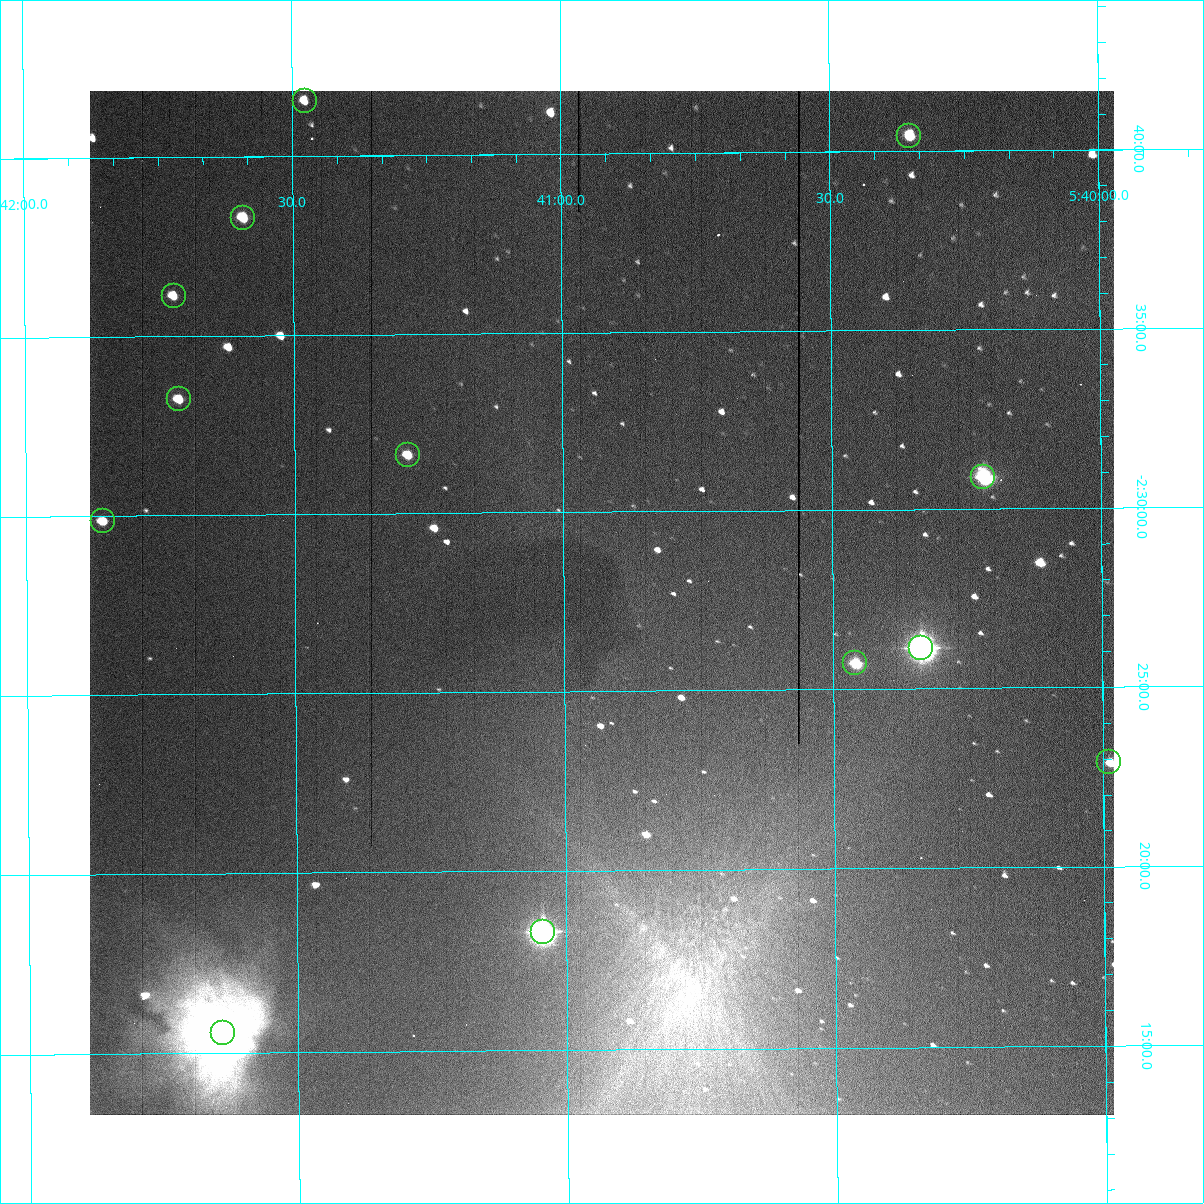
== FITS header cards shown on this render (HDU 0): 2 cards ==
NAXIS1  =                 1024 /fastest changing axis
NAXIS2  =                 1024 /next to fastest changing axis

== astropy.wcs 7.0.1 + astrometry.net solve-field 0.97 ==
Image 1024 x 1024 px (HDU 0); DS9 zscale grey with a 90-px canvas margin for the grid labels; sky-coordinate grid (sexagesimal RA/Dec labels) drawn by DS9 from the SOLVED WCS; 13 Tycho-2 reference stars matched to detected sources circled (green)
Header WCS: RA---TAN-SIP/DEC--TAN-SIP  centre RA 05:40:56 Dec -02:27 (85.23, -2.46 deg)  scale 1.67 arcsec/px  FOV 28.5' x 28.6'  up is -180 deg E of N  parity flipped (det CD > 0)
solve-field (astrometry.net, Tycho-2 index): VERIFIED the header's WCS against the Tycho-2 star catalogue (13 matches, 0 conflicts) and refined it, rather than solving blind
Solved WCS: RA---TAN-SIP/DEC--TAN-SIP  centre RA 05:40:56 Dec -02:27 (85.23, -2.46 deg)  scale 1.67 arcsec/px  FOV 28.5' x 28.6'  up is -180 deg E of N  parity flipped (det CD > 0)
The solver's refit moves the header's centre by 0.026 arcsec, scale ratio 1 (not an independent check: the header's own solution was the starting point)
Tycho-2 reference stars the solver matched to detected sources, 13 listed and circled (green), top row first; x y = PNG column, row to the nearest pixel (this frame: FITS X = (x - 90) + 1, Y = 1024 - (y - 91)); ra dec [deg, ICRS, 3 dp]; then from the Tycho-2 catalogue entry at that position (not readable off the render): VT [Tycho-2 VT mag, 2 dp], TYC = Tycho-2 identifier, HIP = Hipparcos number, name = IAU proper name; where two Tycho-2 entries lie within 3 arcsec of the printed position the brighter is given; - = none
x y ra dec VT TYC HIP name
305 101 85.369 -2.692 11.76 4771-609-1 - -
909 136 85.088 -2.674 11.14 4771-556-1 - -
243 218 85.398 -2.638 11.16 4771-628-1 - -
174 296 85.431 -2.602 11.98 4771-644-1 - -
179 399 85.428 -2.554 11.67 4771-733-1 - -
408 455 85.322 -2.527 11.02 4771-896-1 - -
983 477 85.055 -2.515 9.19 4771-909-1 - -
103 521 85.464 -2.498 11.30 4771-959-1 - -
921 648 85.084 -2.436 7.59 4771-1045-1 26694 -
855 663 85.115 -2.429 10.19 4771-1081-1 - -
1109 762 84.997 -2.382 10.98 4771-880-1 - -
543 932 85.261 -2.305 7.54 4771-1191-1 26756 -
223 1033 85.410 -2.259 7.86 4771-1190-1 26816 -